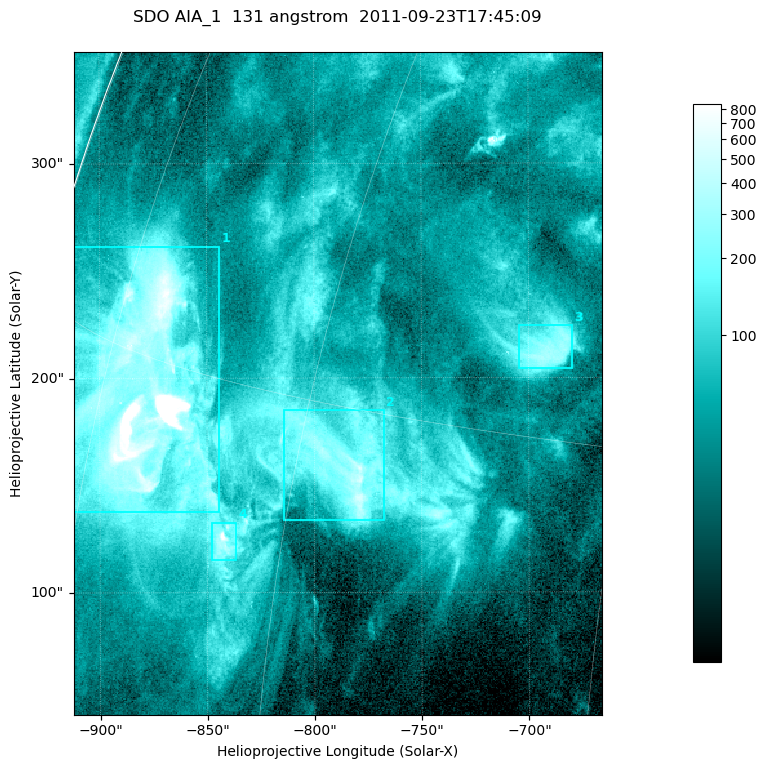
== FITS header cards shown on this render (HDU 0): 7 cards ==
TELESCOP= 'SDO     '           /
INSTRUME= 'AIA_1   '           /
WAVELNTH=                  131 /
WAVEUNIT= 'angstrom'           /
DATE-OBS= '2011-09-23T17:45:09.62' /
CTYPE1  = 'HPLN-TAN'           /
CTYPE2  = 'HPLT-TAN'           /

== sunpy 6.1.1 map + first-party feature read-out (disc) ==
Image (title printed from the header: SDO AIA_1  131 angstrom  2011-09-23T17:45:09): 410 x 514 px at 0.601 arcsec/px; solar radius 957 arcsec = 1592 px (partial field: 2.6% of the solar disc is inside the frame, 99% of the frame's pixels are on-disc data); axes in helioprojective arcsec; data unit not stated in the header (colour bar unlabelled)
Pointing: header CRPIX1/2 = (2043.14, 2045.51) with CRVAL1/2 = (0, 0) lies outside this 410 x 514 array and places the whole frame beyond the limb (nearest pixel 1.41 R_sun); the SolarSoft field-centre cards XCEN/YCEN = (-789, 197.4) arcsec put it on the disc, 1308 arcsec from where CRPIX/CRVAL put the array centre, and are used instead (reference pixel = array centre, CRVAL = XCEN/YCEN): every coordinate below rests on XCEN/YCEN
Orientation: roll -0.139 deg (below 1 deg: not rotated)
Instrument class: DISC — disc imager (sunpy class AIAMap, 131 A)
Bright regions (active regions / flare kernels): reference = the on-disc median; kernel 3 px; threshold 5 sigma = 163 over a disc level ~46.8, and >= 1.15x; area >= 210 px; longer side >= 5 px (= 3 arcsec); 4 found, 4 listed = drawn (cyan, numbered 1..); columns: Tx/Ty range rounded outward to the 2 arcsec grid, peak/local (2 s.f.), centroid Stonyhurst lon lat
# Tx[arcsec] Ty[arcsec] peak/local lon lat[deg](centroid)
1 -912..-844 136..262 86 -71 +14
2 -816..-766 134..186 12 -58 +13
3 -704..-678 204..224 7.4 -49 +17
4 -848..-836 114..134 19 -63 +11